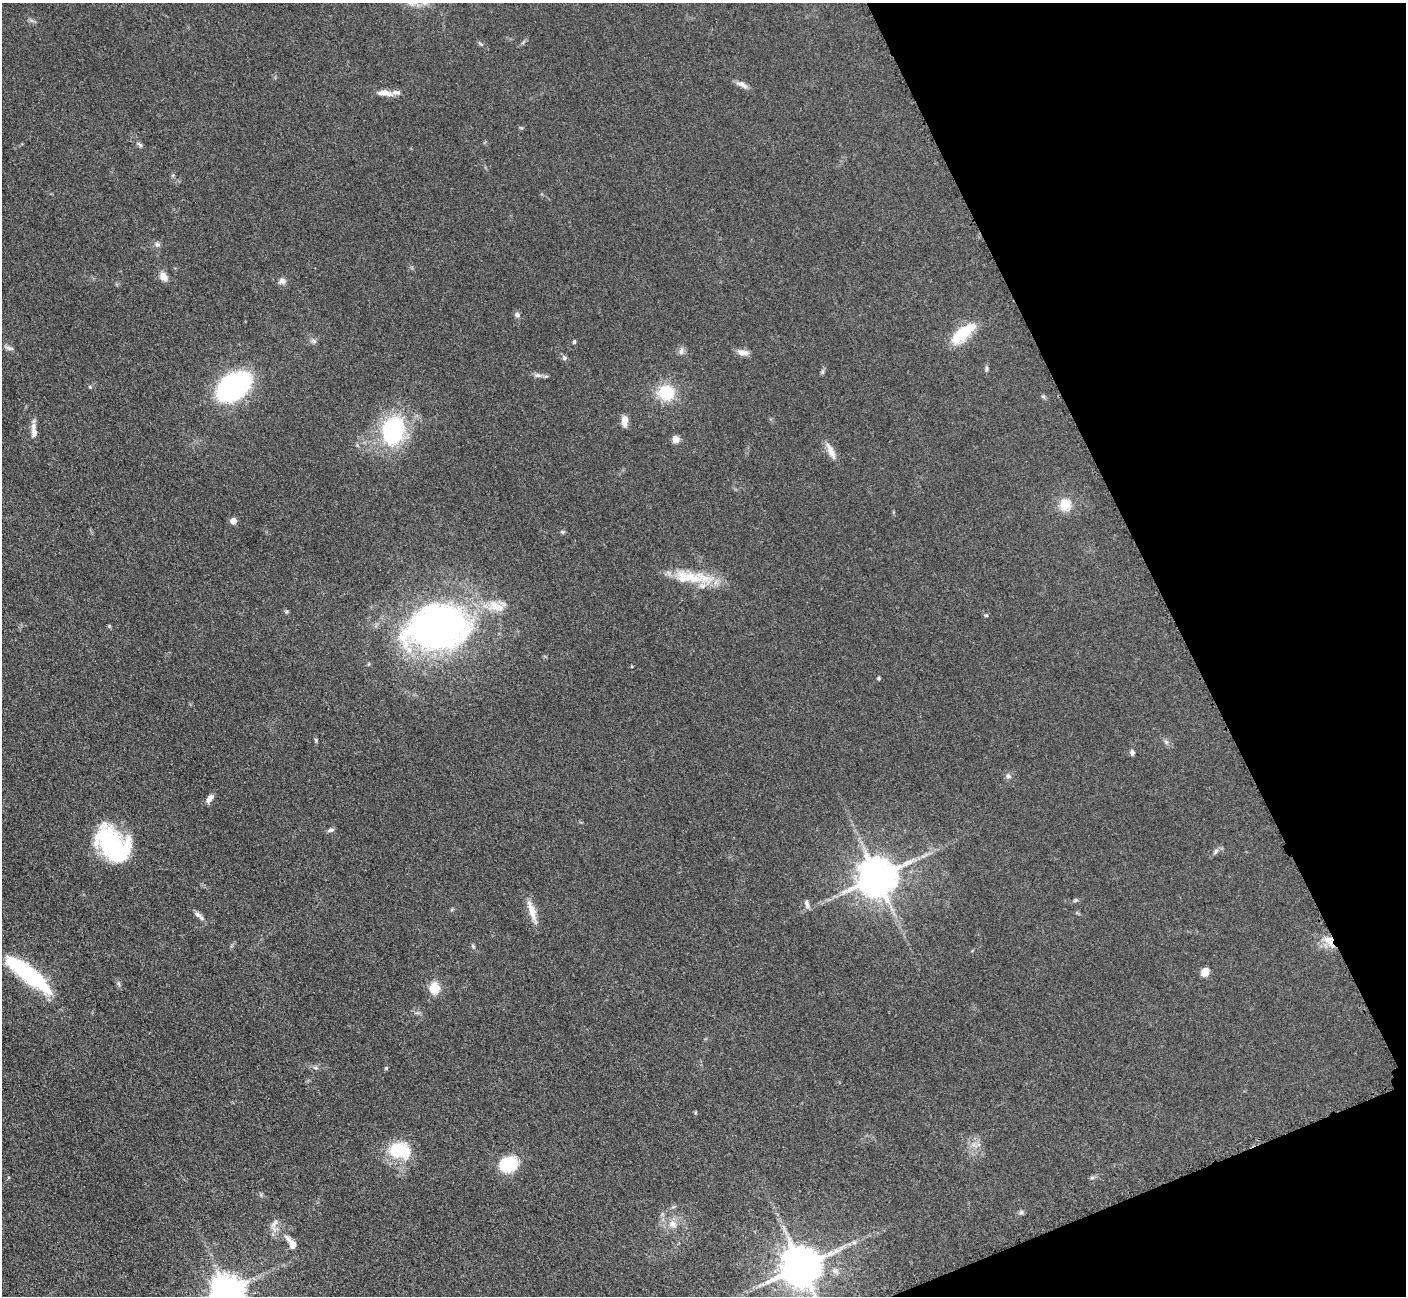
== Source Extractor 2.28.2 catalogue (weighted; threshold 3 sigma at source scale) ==
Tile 12 of 4 x 4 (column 4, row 3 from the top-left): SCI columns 4230-5633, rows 1591-2884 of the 5699 x 5661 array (HDU 1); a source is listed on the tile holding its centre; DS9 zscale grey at full resolution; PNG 1408 x 1298 px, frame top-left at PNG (2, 3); no overlay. Shown black and unused: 19% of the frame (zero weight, under 3 of 5 exposures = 4% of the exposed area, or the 3 px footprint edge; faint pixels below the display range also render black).
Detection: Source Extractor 2.28.2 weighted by HDU 2 'WHT'; one run over the whole footprint, this tile lists its part. Background 0.0521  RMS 0.0055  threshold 0.0249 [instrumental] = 3 sigma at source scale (4.5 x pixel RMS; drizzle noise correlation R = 1.50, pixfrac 1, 0.05/0.05 arcsec/px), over >= 5 px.
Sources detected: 69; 1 inside a brighter object's white glare — not listed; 2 inside a brighter listed object's ellipse — not listed separately; the other 66 listed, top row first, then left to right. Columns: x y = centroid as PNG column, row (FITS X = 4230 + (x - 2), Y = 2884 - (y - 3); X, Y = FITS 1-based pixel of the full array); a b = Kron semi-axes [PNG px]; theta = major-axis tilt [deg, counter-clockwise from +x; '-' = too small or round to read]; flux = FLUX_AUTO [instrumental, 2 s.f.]
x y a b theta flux
481 44 6 4 -69 0.73
742 84 18 6 -23 2.9
385 93 22 6 -7 4.8
140 144 9 5 -41 1.2
157 244 8 6 -1 1.4
163 277 12 8 -54 3.8
282 281 10 8 19 2.3
517 315 8 6 -20 1.5
962 334 33 13 41 19
314 341 8 6 -16 1.5
574 342 6 4 75 0.79
9 348 12 5 -18 1.8
681 351 10 7 73 2.1
743 353 15 7 -6 3.5
564 358 7 6 - 1.3
986 369 8 4 89 1
822 372 6 5 - 0.93
538 375 9 6 -7 2.1
234 386 22 14 37 170
666 393 16 15 - 21
1043 396 6 5 - 0.85
625 421 13 6 88 4.9
34 431 20 7 -87 4.2
393 431 32 24 76 58
676 439 9 8 - 3.2
831 451 25 7 -65 4.9
1065 505 15 13 -80 9.5
233 521 5 5 - 5.5
562 532 6 4 -19 0.86
692 578 60 14 -8 22
986 615 5 3 - 0.64
109 626 5 5 - 0.59
437 628 67 44 11 250
879 678 4 4 - 0.92
316 740 6 4 -82 0.79
1166 742 7 4 72 1
1132 752 7 6 - 1.5
1008 776 8 7 - 1.6
210 798 11 6 55 3.3
331 830 9 5 12 1.4
113 844 39 25 -45 70
1216 851 9 5 54 1.5
877 877 11 10 - 1800
1075 900 8 4 20 0.92
807 904 12 5 -77 2
532 911 31 7 -72 7.2
198 914 9 7 -47 2.2
1329 940 17 9 -44 6.3
473 946 7 4 -46 0.79
1205 972 7 6 - 6.3
27 973 52 13 -38 63
119 984 7 4 -71 0.98
434 988 11 9 90 11
315 1068 8 4 -8 1.2
386 1068 5 5 - 0.75
399 1150 28 20 -8 24
508 1164 15 11 17 36
1092 1178 6 4 -18 0.84
1021 1212 7 5 44 1.1
274 1223 13 6 45 2.3
673 1224 12 10 -31 4.9
854 1242 7 4 0 1.1
292 1243 18 7 -54 6.2
802 1267 11 10 - 1900
835 1271 11 7 -19 2.7
227 1291 10 9 - 1100
Overlapping masked pixels (flux is a lower limit): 1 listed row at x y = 1329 940
Isophote crosses this tile's border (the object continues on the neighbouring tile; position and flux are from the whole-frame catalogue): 2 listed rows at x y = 802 1267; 227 1291